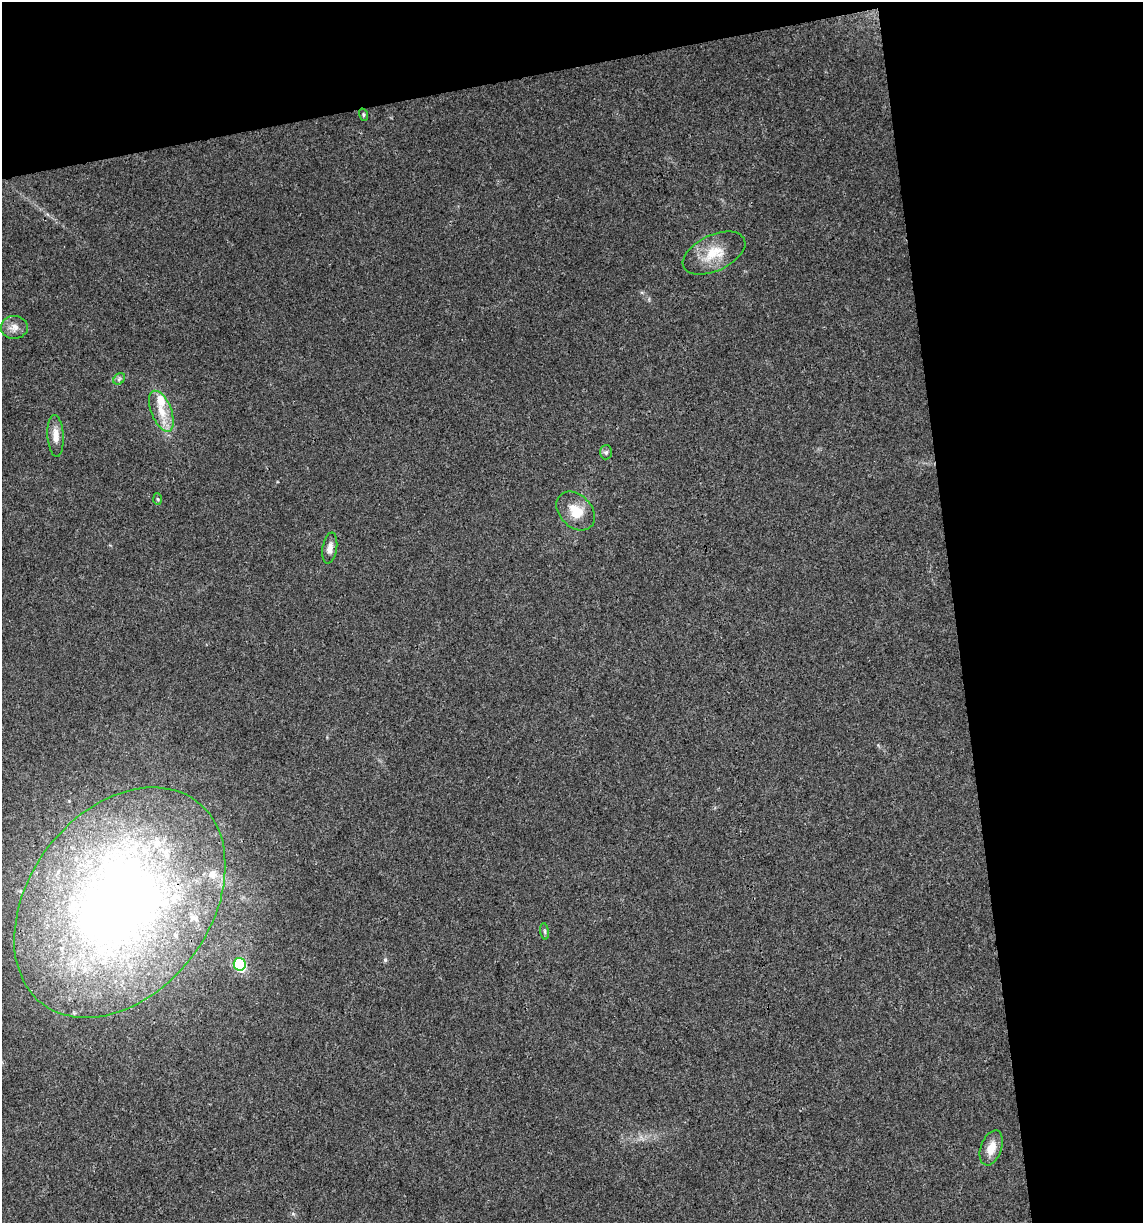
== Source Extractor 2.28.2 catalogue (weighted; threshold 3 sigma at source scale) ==
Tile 2 of 2 x 2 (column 2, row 1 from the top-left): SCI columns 1164-2304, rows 1221-2441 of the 2342 x 2441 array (HDU 1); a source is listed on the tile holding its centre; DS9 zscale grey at full resolution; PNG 1145 x 1225 px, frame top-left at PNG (2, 2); each listed source drawn as its Kron ellipse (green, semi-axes under 4 px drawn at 4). Shown black and unused: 22% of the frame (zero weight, under 3 of 4 exposures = <1% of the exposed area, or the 3 px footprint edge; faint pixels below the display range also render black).
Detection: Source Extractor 2.28.2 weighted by HDU 2 'WHT'; one run over the whole footprint, this tile lists its part. Background 0.0199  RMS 0.0052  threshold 0.0233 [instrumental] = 3 sigma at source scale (4.5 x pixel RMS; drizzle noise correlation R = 1.50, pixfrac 1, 0.0396/0.0396 arcsec/px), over >= 5 px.
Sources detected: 19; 5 inside a brighter listed object's ellipse — not listed separately; the other 14 listed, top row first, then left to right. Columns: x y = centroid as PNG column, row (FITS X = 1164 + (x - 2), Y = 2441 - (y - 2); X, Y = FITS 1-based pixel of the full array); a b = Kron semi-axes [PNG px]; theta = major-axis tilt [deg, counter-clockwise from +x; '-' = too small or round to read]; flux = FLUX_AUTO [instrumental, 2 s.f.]
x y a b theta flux
363 115 6 4 -72 0.7
714 253 33 18 25 14
14 327 13 11 1 4.2
119 379 6 5 - 1.2
161 411 21 10 -68 9.5
56 436 21 8 -86 5.2
606 452 7 6 - 1.2
158 499 6 4 -87 0.67
576 511 22 16 -46 11
330 548 16 7 81 3.4
120 903 127 90 53 480
545 931 8 4 -81 0.91
240 964 6 6 - 46
991 1148 18 10 70 7
Overlapping masked pixels (flux is a lower limit): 1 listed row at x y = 120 903
Unlisted compact peaks at least as high as the median listed source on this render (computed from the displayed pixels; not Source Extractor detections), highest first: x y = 385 960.